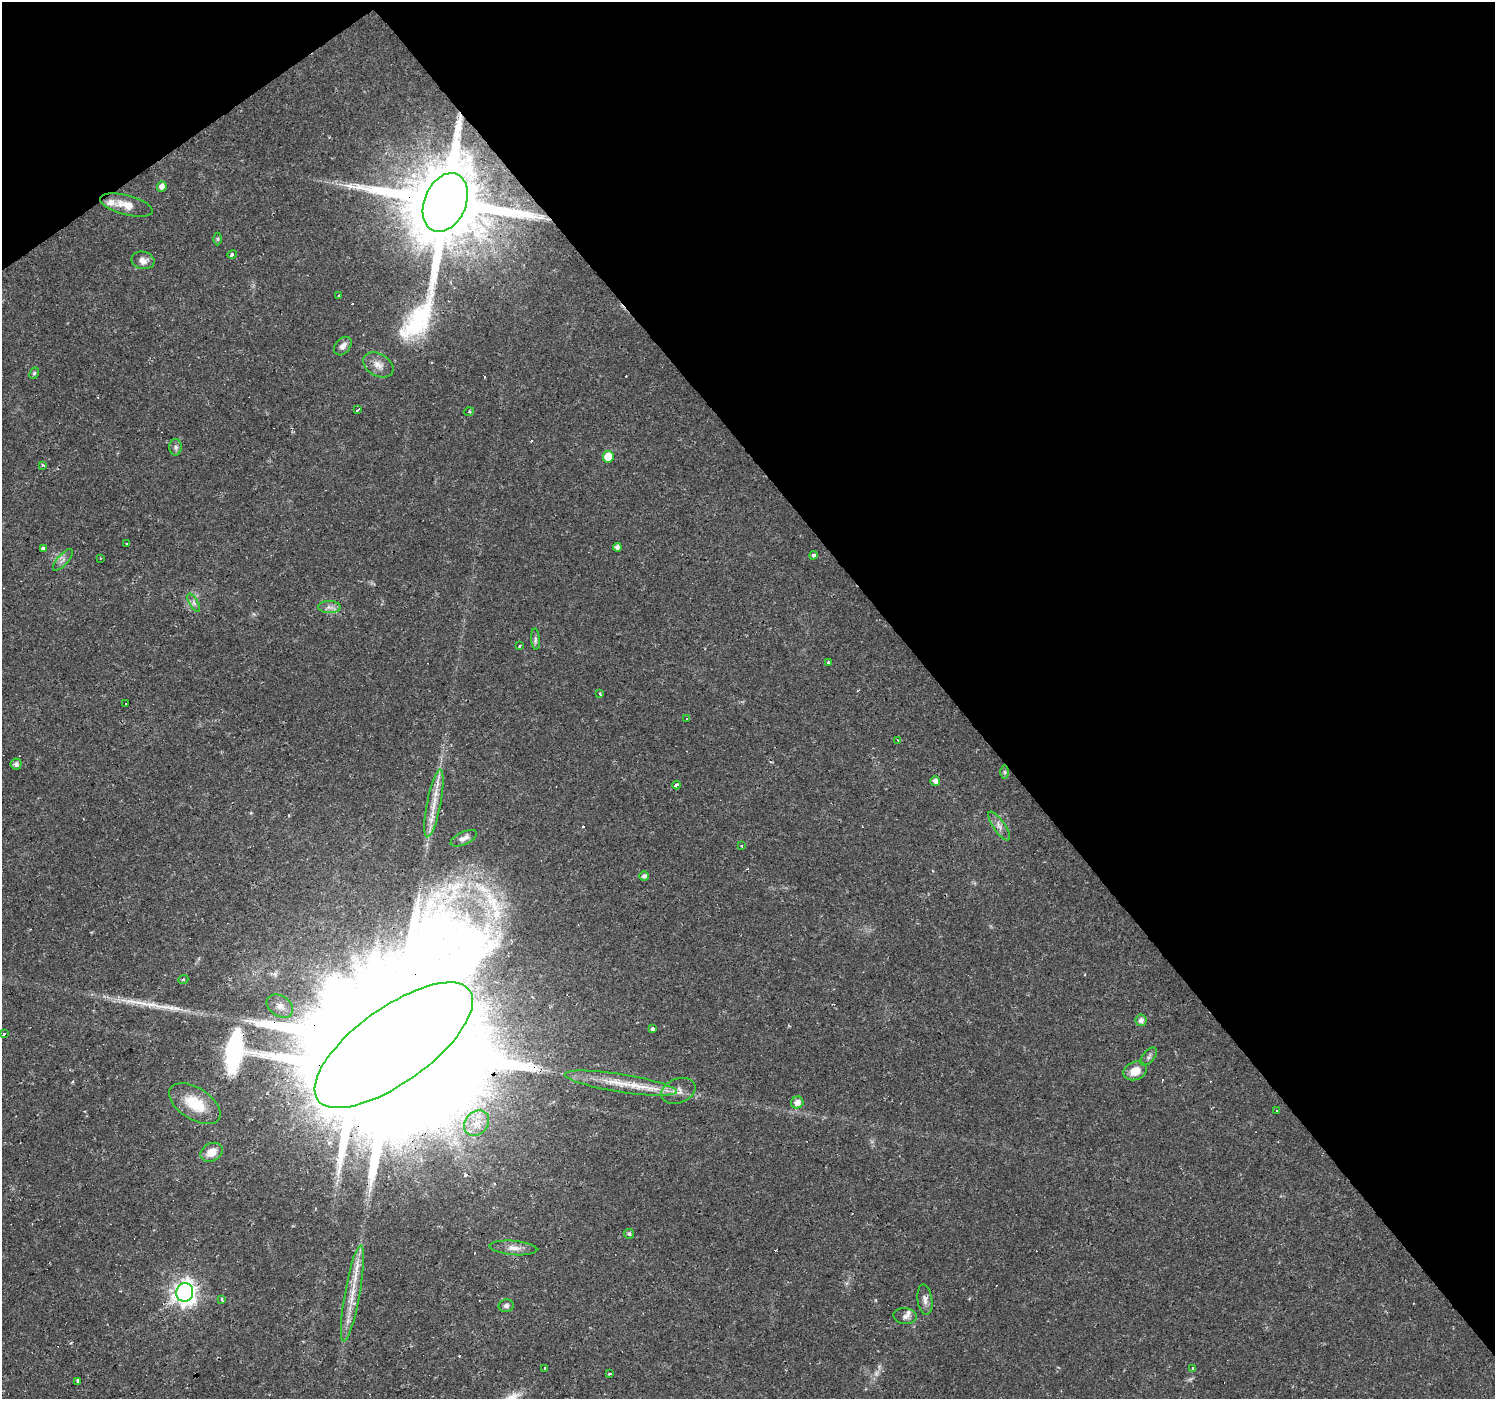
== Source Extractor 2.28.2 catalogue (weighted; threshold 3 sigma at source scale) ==
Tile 3 of 4 x 4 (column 3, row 1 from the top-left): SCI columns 2985-4477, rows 4321-5717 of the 5970 x 5910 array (HDU 1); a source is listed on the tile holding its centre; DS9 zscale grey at full resolution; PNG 1497 x 1401 px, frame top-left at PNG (2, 2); each listed source drawn as its Kron ellipse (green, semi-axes under 4 px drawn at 4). Shown black and unused: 39% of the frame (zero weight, under 2 of 3 exposures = <1% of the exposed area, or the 3 px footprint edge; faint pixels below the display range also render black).
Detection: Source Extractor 2.28.2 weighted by HDU 2 'WHT'; one run over the whole footprint, this tile lists its part. Background 0.0195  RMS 0.0024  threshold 0.0108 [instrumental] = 3 sigma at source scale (4.5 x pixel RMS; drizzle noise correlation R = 1.50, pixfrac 1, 0.0396/0.0396 arcsec/px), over >= 5 px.
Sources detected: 85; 1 inside a brighter object's white glare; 14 cosmic-ray / hot-pixel residue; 1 long thin detection or spike segment (spike, bleed or trail) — neither listed nor drawn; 3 inside a brighter listed object's ellipse — not listed separately; the other 66 listed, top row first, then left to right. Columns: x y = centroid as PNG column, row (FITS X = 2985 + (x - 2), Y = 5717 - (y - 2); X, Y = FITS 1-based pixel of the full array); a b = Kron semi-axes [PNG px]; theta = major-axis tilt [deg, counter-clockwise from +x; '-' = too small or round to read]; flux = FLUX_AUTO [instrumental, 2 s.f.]
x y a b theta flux
162 187 5 5 - 1.4
445 202 31 21 67 4900
126 205 27 9 -15 3.7
218 239 6 4 -90 0.33
232 254 5 3 - 2.3
143 260 11 8 -11 1.6
338 295 3 3 - 0.82
343 346 10 7 50 1.3
378 365 16 11 -30 2.2
34 373 6 4 62 0.41
358 409 4 3 - 0.74
469 412 5 3 - 0.25
176 447 8 6 90 0.69
608 457 6 5 - 4.8
43 465 4 3 - 0.27
126 544 3 3 - 0.45
617 547 4 4 - 0.97
43 548 4 3 - 1.2
813 555 4 3 - 0.93
100 558 3 2 - 0.18
63 560 13 5 48 0.99
194 603 10 4 -60 0.72
329 607 11 6 0 1.1
535 639 11 4 -86 0.61
520 645 3 3 - 1.9
829 663 3 3 - 1.7
600 694 3 2 - 0.68
126 704 3 3 - 0.53
686 719 3 3 - 0.42
898 740 3 2 - 0.26
16 764 5 5 - 0.86
1005 772 7 4 -89 0.4
935 781 5 4 - 1.1
676 785 4 3 - 3.3
434 803 34 7 79 4.2
999 826 17 5 -55 1.4
464 838 14 6 25 1.2
741 846 3 3 - 0.47
644 876 5 4 - 0.79
183 980 5 3 - 0.26
280 1006 14 10 -33 2
1141 1020 5 5 - 1.3
652 1029 3 3 - 5.6
4 1034 3 3 - 0.64
394 1045 94 37 36 36000
1149 1057 11 5 49 0.73
1135 1071 12 9 19 3.2
621 1083 57 9 -9 7.2
678 1091 17 12 21 2.1
797 1102 6 6 - 1.7
195 1104 29 16 -33 8
1277 1111 3 3 - 0.48
477 1123 14 11 44 3
211 1152 12 9 28 3.3
629 1234 5 5 - 0.56
513 1248 24 7 -5 2
185 1292 9 8 - 170
352 1293 49 7 80 6.2
222 1300 3 3 - 0.78
925 1300 15 7 -83 1.3
506 1306 7 6 - 0.74
905 1316 11 8 -5 1
545 1368 3 3 - 1.1
1193 1368 3 3 - 0.51
609 1374 3 3 - 1.4
78 1381 3 3 - 0.93
Overlapping masked pixels (flux is a lower limit): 2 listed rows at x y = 445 202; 394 1045